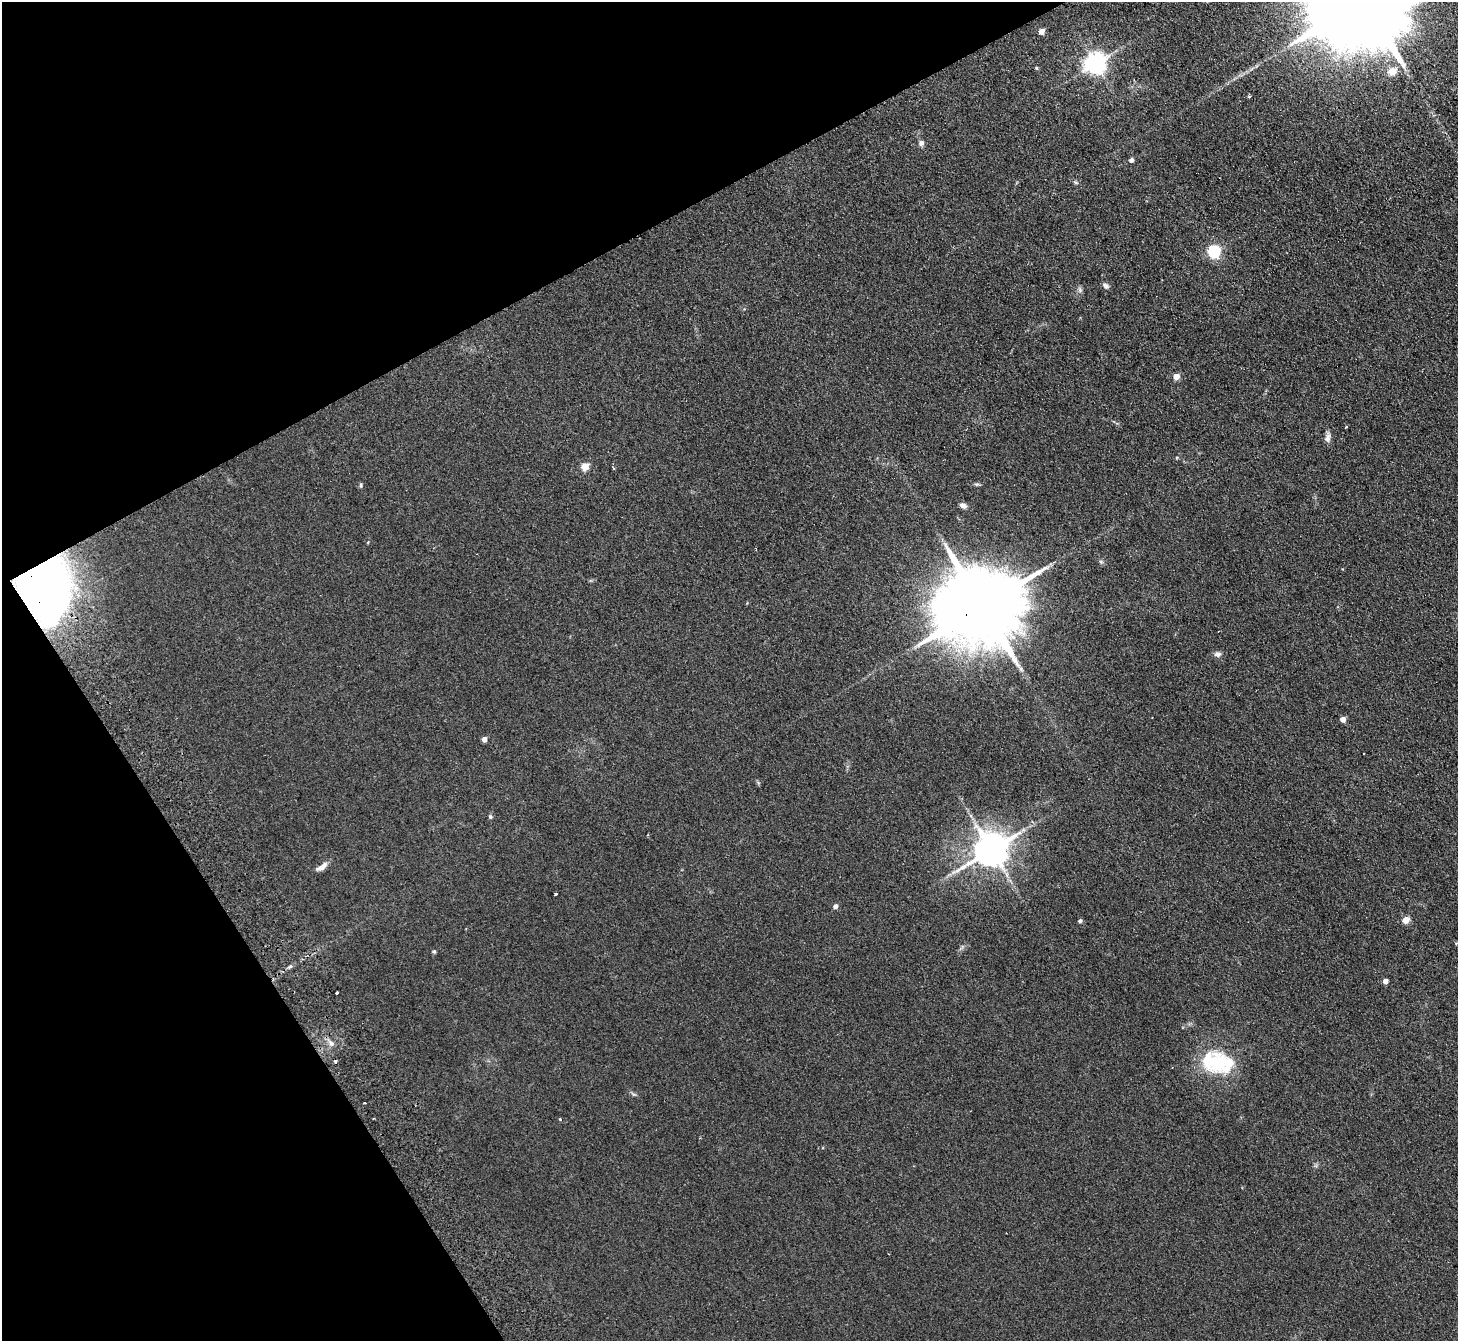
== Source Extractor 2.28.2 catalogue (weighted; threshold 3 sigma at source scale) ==
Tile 5 of 4 x 4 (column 1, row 2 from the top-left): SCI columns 52-1507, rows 2874-4212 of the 5926 x 5882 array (HDU 1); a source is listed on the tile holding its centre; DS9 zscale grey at full resolution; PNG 1460 x 1343 px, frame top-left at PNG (2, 2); no overlay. Shown black and unused: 26% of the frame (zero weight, under 2 of 3 exposures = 3% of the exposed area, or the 3 px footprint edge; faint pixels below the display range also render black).
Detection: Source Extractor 2.28.2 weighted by HDU 2 'WHT'; one run over the whole footprint, this tile lists its part. Background 0.106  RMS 0.012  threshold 0.0521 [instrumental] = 3 sigma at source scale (4.5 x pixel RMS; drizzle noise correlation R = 1.50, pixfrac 1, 0.05/0.05 arcsec/px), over >= 5 px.
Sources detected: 43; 2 cosmic-ray / hot-pixel residue — not listed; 1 inside a brighter listed object's ellipse — not listed separately; the other 40 listed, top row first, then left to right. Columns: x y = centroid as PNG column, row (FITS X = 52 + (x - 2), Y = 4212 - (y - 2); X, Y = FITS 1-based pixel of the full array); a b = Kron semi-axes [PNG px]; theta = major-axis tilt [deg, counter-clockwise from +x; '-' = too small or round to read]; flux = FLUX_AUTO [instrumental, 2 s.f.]
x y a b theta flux
1041 31 4 4 - 11
1095 63 7 7 - 740
1036 68 5 3 - 0.95
1392 71 5 5 - 29
1249 96 4 3 - 1.6
921 143 7 7 - 3.4
1131 160 4 4 - 3.9
1076 182 7 4 -20 1.8
1214 251 6 6 - 160
1106 286 8 6 -40 3.2
1080 290 6 6 - 2.6
1176 376 5 4 - 14
1327 438 11 8 76 5.1
585 466 5 5 - 29
613 468 3 2 - 1.8
976 484 7 4 -1 1.8
361 485 6 4 -73 1.5
963 506 9 6 -12 3.9
368 542 4 3 - 0.8
43 586 43 33 -78 530
981 606 26 18 24 18000
1217 654 8 7 - 4.1
1343 719 4 4 - 10
484 739 4 4 - 8
1364 754 3 2 - 1.3
490 817 5 5 - 1.8
991 849 10 9 - 2600
322 867 16 6 36 6.7
556 894 3 3 - 1.5
835 906 4 4 - 5.2
1406 920 5 4 - 24
1080 921 4 4 - 2.7
434 951 5 4 - 1.6
290 966 7 4 30 2.1
1385 981 4 4 - 9.8
337 993 3 3 - 6.1
331 1044 6 5 - 3.4
335 1061 3 3 - 3.6
1217 1062 32 26 -17 73
560 1119 4 3 - 1.1
Overlapping masked pixels (flux is a lower limit): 2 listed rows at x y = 43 586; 981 606